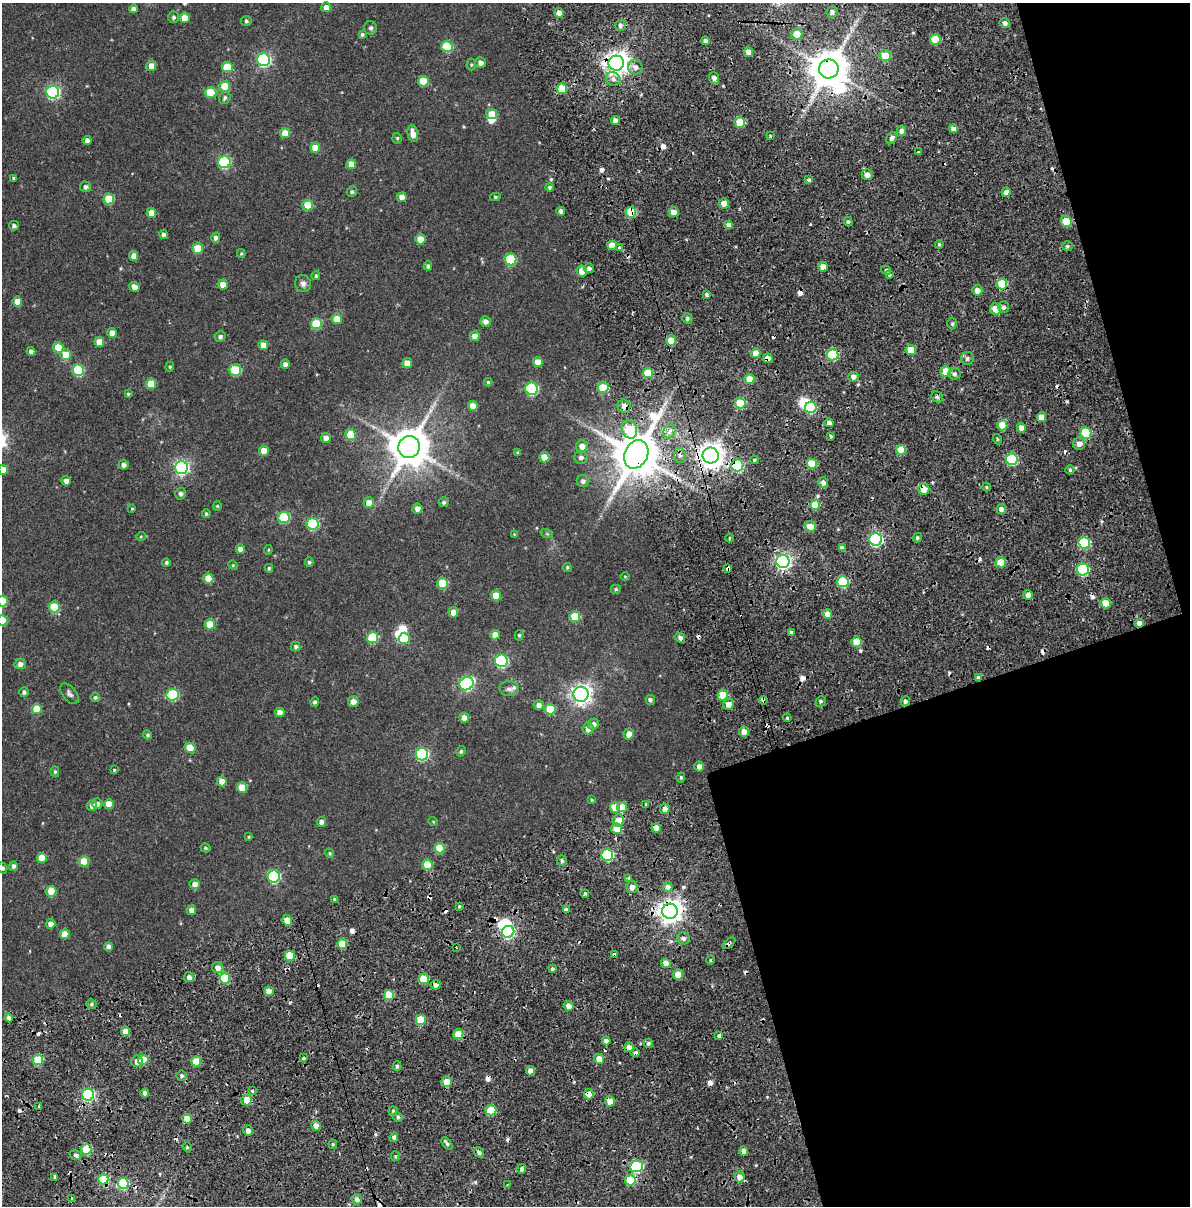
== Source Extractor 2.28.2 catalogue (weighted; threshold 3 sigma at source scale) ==
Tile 8 of 4 x 3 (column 4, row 2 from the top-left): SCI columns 3791-4978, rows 1364-2567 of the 5183 x 3931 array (HDU 1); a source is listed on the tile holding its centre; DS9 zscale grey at full resolution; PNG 1192 x 1208 px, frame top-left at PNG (2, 3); each listed source drawn as its Kron ellipse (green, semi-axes under 4 px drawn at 4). Shown black and unused: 20% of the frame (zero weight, under 2 of 4 exposures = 9% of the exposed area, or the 3 px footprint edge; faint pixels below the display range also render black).
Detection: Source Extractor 2.28.2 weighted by HDU 2 'WHT'; one run over the whole footprint, this tile lists its part. Background 0.0396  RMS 0.0085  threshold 0.0384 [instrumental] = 3 sigma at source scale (4.5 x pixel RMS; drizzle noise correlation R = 1.50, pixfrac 1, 0.0396/0.0396 arcsec/px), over >= 5 px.
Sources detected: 417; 6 inside a brighter object's white glare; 36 cosmic-ray / hot-pixel residue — neither listed nor drawn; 1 inside a brighter listed object's ellipse — not listed separately; the other 374 listed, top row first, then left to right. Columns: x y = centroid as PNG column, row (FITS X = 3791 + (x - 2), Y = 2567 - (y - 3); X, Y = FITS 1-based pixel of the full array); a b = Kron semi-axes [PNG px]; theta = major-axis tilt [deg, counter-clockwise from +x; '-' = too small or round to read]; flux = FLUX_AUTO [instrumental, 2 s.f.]
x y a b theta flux
326 7 5 5 - 4.2
133 9 4 4 - 2.5
832 12 6 5 - 2.8
559 13 5 4 - 5
174 17 6 5 - 1.7
184 18 5 5 - 8
246 21 5 5 - 1.3
1005 23 5 5 - 2.5
620 25 5 5 - 2.2
371 28 7 6 - 1.4
362 34 4 4 - 1.4
797 34 5 5 - 11
935 39 5 5 - 19
705 41 4 4 - 2.2
447 47 5 5 - 31
748 52 5 4 - 5.8
885 55 5 5 - 13
264 60 6 6 - 110
480 63 5 5 - 3
616 63 8 7 - 580
471 65 6 4 -90 0.91
151 66 5 5 - 5.9
227 67 5 5 - 19
635 67 7 7 - 4
829 69 10 9 - 2000
714 78 6 5 - 3.5
613 79 8 6 -36 2.9
423 81 5 5 - 18
225 86 5 5 - 16
562 89 5 5 - 17
53 92 6 6 - 100
211 93 6 5 - 20
225 98 7 5 62 1.5
492 114 5 5 - 12
615 120 4 4 - 4.2
740 122 5 5 - 19
954 129 4 4 - 5
901 131 5 4 - 2.8
285 133 5 5 - 7.9
413 133 8 5 -77 6.3
771 136 4 2 - 0.57
397 138 5 4 - 0.99
892 138 7 5 55 2.1
87 140 4 4 - 3.1
315 148 5 5 - 10
918 152 3 2 - 1.1
224 162 6 6 - 67
351 164 5 4 - 8.2
867 175 5 5 - 3.6
13 178 3 3 - 0.86
809 180 4 3 - 1.6
85 187 5 5 - 2
550 187 4 4 - 1.3
352 192 5 5 - 1.5
1006 192 5 4 - 4.6
402 197 5 5 - 5.2
495 197 5 4 - 0.87
109 199 5 5 - 27
724 203 5 5 - 5.5
308 205 5 5 - 22
561 211 4 4 - 2.2
631 212 5 5 - 32
673 212 5 5 - 5.4
151 213 5 4 - 6.1
1066 221 5 5 - 15
848 222 5 4 - 1.2
729 225 4 4 - 3.4
14 226 5 4 - 1.7
163 234 4 4 - 2.3
216 238 5 4 - 2.1
420 239 5 5 - 9.2
939 244 4 3 - 0.94
612 245 5 4 - 8.5
1067 246 5 4 - 1.3
619 248 3 3 - 4.7
198 249 5 5 - 17
241 253 4 4 - 0.74
134 256 5 4 - 4.7
510 259 6 6 - 42
428 266 5 4 - 1.3
823 267 5 4 - 6.2
589 268 5 5 - 2.4
886 270 5 4 - 1.3
582 271 5 5 - 8.5
889 275 4 3 - 2.8
316 276 4 4 - 1.1
303 284 8 8 - 2.5
1002 284 5 5 - 26
223 285 5 5 - 6.3
134 287 5 4 - 4.9
977 290 5 5 - 5.4
707 295 4 3 - 1.5
17 302 5 5 - 10
1004 307 5 5 - 2.1
996 309 5 5 - 12
687 318 5 5 - 1.6
337 319 5 5 - 8.8
485 321 5 5 - 3.6
316 324 5 5 - 27
952 324 6 5 - 1.2
112 333 5 5 - 5.8
475 336 5 5 - 5.2
220 337 5 5 - 1.8
671 340 5 5 - 11
99 342 5 4 - 7.7
263 345 5 4 - 5.4
58 348 5 5 - 14
911 350 5 5 - 8.9
31 351 4 4 - 2.1
756 353 5 4 - 6.7
66 355 5 5 - 13
833 355 5 5 - 47
768 358 5 5 - 4.7
967 358 6 6 - 2.2
538 362 5 5 - 10
407 363 5 5 - 6.8
285 364 4 4 - 2.7
170 367 5 4 - 0.84
78 370 6 5 - 43
235 370 5 5 - 38
946 371 5 5 - 17
648 373 5 5 - 17
955 374 6 6 - 2.1
853 377 5 5 - 3.2
749 379 5 5 - 11
488 382 4 4 - 1
151 384 5 5 - 13
603 388 5 5 - 22
532 389 6 6 - 74
128 394 4 4 - 1
937 397 6 5 - 1.4
740 403 5 5 - 28
473 406 5 4 - 6
624 406 7 6 - 4.9
811 407 6 5 - 42
1041 417 5 4 - 7.6
829 423 4 4 - 2.3
1002 425 5 5 - 15
1021 428 5 4 - 6
630 429 9 7 -71 26
669 431 7 5 63 4.4
1086 433 6 5 - 39
350 435 5 5 - 14
831 436 4 3 - 0.94
326 438 5 5 - 4.7
997 439 5 3 - 0.86
1079 444 6 6 - 4.7
582 446 6 6 - 5.8
409 447 11 10 - 2000
901 450 5 5 - 19
264 451 5 5 - 8.2
518 453 4 3 - 1.2
636 454 15 11 63 3200
680 455 7 5 -88 2.4
711 456 8 8 - 700
544 457 5 5 - 9.1
581 457 6 6 - 2.4
1012 459 6 5 - 51
754 460 4 3 - 1
812 464 5 5 - 22
123 465 5 5 - 2.7
737 465 6 6 - 64
181 467 6 6 - 150
3 470 5 5 - 8.3
1070 470 4 4 - 1.2
66 481 4 4 - 3.6
583 481 6 6 - 2.4
823 483 5 5 - 3.8
986 487 4 4 - 0.87
924 489 5 5 - 9.4
180 494 6 5 - 2
444 502 5 5 - 1.4
369 503 5 5 - 5.6
815 505 5 5 - 19
217 506 4 4 - 0.7
132 509 4 3 - 0.54
417 509 5 5 - 4
1001 509 5 5 - 4
206 514 4 4 - 1.1
284 517 6 5 - 42
313 524 6 6 - 51
810 526 5 5 - 8.2
514 534 4 3 - 0.49
547 534 6 4 -19 0.86
141 536 5 3 - 0.59
730 538 4 3 - 0.7
917 538 5 4 - 1.3
876 539 6 6 - 120
1084 543 6 5 - 45
842 548 4 4 - 2.9
240 549 4 4 - 3.9
268 550 5 4 - 0.7
783 561 6 6 - 200
166 562 4 4 - 1.2
309 562 5 4 - 1.4
1001 562 5 5 - 13
233 565 5 4 - 0.77
567 567 4 4 - 1
269 568 4 3 - 0.94
728 568 4 3 - 4.3
1083 569 6 6 - 61
625 576 5 3 - 0.57
208 578 5 5 - 13
843 582 5 5 - 41
443 583 5 5 - 29
616 589 5 4 - 0.99
1028 595 5 4 - 3.9
496 596 5 5 - 13
2 601 5 5 - 20
1106 603 5 5 - 13
54 607 5 5 - 25
453 612 5 5 - 5.1
827 614 5 4 - 5.8
575 617 5 5 - 22
2 620 5 5 - 19
1139 623 4 4 - 5
210 624 5 5 - 17
791 632 4 4 - 1.1
495 635 5 4 - 6.3
519 635 5 4 - 0.95
372 638 5 5 - 32
404 638 5 5 - 21
680 638 5 4 - 2.7
856 642 5 5 - 11
296 646 5 4 - 1.6
501 661 6 6 - 81
20 664 5 5 - 3.4
978 677 4 4 - 1.6
467 684 7 6 - 110
509 689 9 7 -3 2.5
24 692 4 4 - 1.8
69 694 12 7 -51 2.3
581 694 7 7 - 370
173 695 6 6 - 50
723 695 5 5 - 16
95 697 5 4 - 1.3
650 700 5 4 - 1.8
763 700 4 3 - 12
353 701 5 5 - 4.6
821 701 5 5 - 1.5
905 701 5 4 - 2
315 702 5 4 - 1.6
728 704 6 5 - 5.7
539 705 5 5 - 3.9
36 709 5 5 - 11
550 709 5 5 - 20
280 712 4 4 - 5.8
464 718 5 5 - 5
787 718 4 3 - 0.8
593 724 6 5 - 3.3
588 728 6 5 - 5.2
744 731 5 5 - 5.9
629 734 5 5 - 5.2
147 735 4 4 - 1.1
190 748 6 5 - 13
461 751 5 4 - 1.1
422 754 6 6 - 85
699 766 5 4 - 3.6
114 770 4 3 - 0.74
55 772 5 4 - 1
681 777 5 4 - 0.91
222 781 5 4 - 7.5
242 788 5 5 - 14
591 800 4 3 - 0.79
97 804 5 5 - 2.4
109 804 5 5 - 8.4
646 804 3 3 - 0.83
92 806 5 5 - 3.6
615 807 5 5 - 9.6
622 807 5 5 - 14
665 809 5 5 - 4.7
618 820 6 5 - 8.8
433 821 5 3 - 0.54
321 822 5 4 - 3.2
656 828 4 4 - 7.8
617 829 5 5 - 11
249 837 4 3 - 0.65
205 848 5 4 - 1
440 848 5 5 - 18
330 853 5 4 - 0.8
607 855 6 6 - 66
42 858 5 5 - 12
84 861 5 5 - 17
562 861 5 5 - 1.6
427 865 5 5 - 19
13 866 5 4 - 2.1
2 868 5 4 - 1.6
274 876 6 6 - 71
629 878 3 3 - 1.1
195 884 5 5 - 4.5
632 887 6 5 - 4.1
668 887 5 5 - 2.8
51 891 5 5 - 19
585 894 4 3 - 1.3
335 899 4 4 - 1.4
459 906 4 4 - 0.81
566 909 4 3 - 24
191 910 5 5 - 4.2
670 911 8 7 - 590
287 920 5 4 - 12
51 924 5 4 - 4.1
508 932 6 6 - 96
64 934 5 5 - 9.5
683 938 6 6 - 2.5
729 943 7 4 41 1.7
342 944 5 5 - 17
108 947 4 4 - 4
456 947 3 3 - 3
614 954 4 3 - 5.2
290 956 5 5 - 18
710 960 5 3 - 0.76
666 963 5 4 - 5.5
218 968 6 5 - 4.8
552 969 4 4 - 1.3
678 974 5 5 - 8.4
189 977 5 5 - 3
225 978 5 5 - 31
424 979 5 5 - 25
436 985 5 5 - 2.7
269 991 4 4 - 8.4
389 995 5 5 - 19
91 1004 5 4 - 1.3
569 1006 5 5 - 5.2
9 1018 4 4 - 2.9
421 1020 5 5 - 20
125 1031 5 4 - 6
458 1034 5 5 - 13
719 1036 3 3 - 12
606 1041 4 4 - 3.4
648 1043 4 4 - 1.7
629 1047 5 4 - 4.3
635 1053 5 4 - 2.6
303 1058 3 3 - 2.3
599 1059 5 5 - 6.7
38 1060 5 5 - 30
143 1060 5 5 - 18
137 1061 6 5 - 3.7
196 1061 5 5 - 14
397 1066 4 4 - 1.4
530 1071 4 4 - 5
181 1076 5 5 - 1.5
446 1082 5 5 - 8
253 1091 3 3 - 3.4
145 1093 4 4 - 3
589 1094 5 5 - 6.2
88 1095 6 6 - 91
247 1100 5 5 - 10
610 1101 5 5 - 7.8
39 1106 3 3 - 4.3
491 1110 5 5 - 21
393 1111 4 4 - 1.2
398 1117 5 4 - 1.4
187 1119 5 5 - 11
316 1126 5 4 - 4.3
248 1131 5 5 - 3.3
394 1137 5 4 - 2.1
447 1143 7 4 -50 1.6
333 1144 4 4 - 0.92
187 1147 5 3 - 0.76
86 1149 5 5 - 30
744 1151 5 4 - 3.2
479 1152 5 4 - 2
76 1155 6 5 - 1.8
395 1156 5 4 - 1
636 1166 6 6 - 65
522 1169 5 4 - 2.3
55 1177 3 3 - 1.4
739 1177 5 5 - 5
103 1179 5 5 - 26
630 1180 5 5 - 23
123 1183 5 5 - 42
507 1185 3 3 - 1.2
72 1199 4 3 - 6.1
357 1199 5 5 - 2.7
Overlapping masked pixels (flux is a lower limit): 32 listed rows (the first 20) at x y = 616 63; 829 69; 631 212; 1066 221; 1002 284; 996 309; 833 355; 768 358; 624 406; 630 429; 636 454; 711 456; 737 465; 924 489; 728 568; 1139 623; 978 677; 763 700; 656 828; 617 829
Isophote crosses this tile's border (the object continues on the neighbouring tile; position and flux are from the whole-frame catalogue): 4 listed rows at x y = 3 470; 2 601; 2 620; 2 868